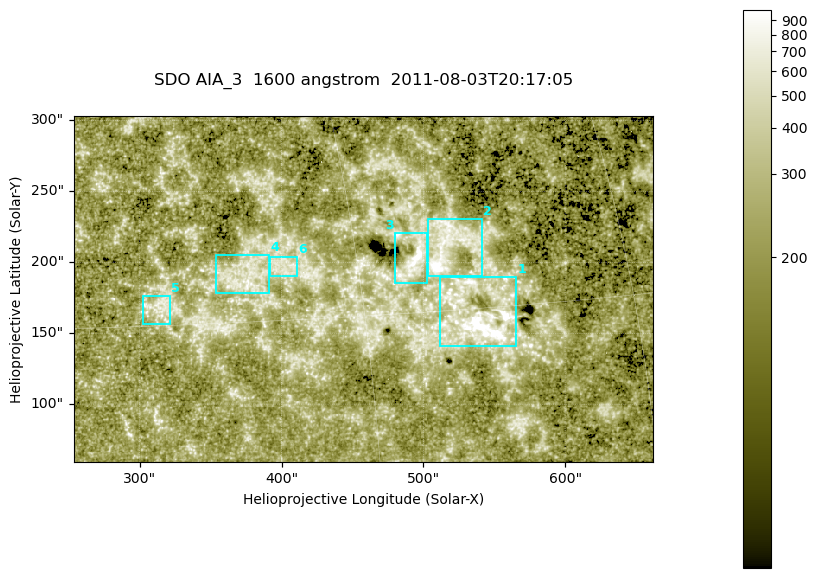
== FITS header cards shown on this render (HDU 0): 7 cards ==
TELESCOP= 'SDO     '           /
INSTRUME= 'AIA_3   '           /
WAVELNTH=                 1600 /
WAVEUNIT= 'angstrom'           /
DATE-OBS= '2011-08-03T20:17:05.124' /
CTYPE1  = 'HPLN-TAN'           /
CTYPE2  = 'HPLT-TAN'           /

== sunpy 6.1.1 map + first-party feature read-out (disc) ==
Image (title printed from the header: SDO AIA_3  1600 angstrom  2011-08-03T20:17:05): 670 x 401 px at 0.609 arcsec/px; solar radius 946 arcsec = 1552 px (partial field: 3.5% of the solar disc is inside the frame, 100% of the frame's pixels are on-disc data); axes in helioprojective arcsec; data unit not stated in the header (colour bar unlabelled)
Pointing: header CRPIX1/2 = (2047.81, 2050.03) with CRVAL1/2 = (0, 0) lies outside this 670 x 401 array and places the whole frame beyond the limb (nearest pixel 1.38 R_sun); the SolarSoft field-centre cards XCEN/YCEN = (457.6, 181.2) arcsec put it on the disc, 1991 arcsec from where CRPIX/CRVAL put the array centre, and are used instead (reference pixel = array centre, CRVAL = XCEN/YCEN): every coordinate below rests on XCEN/YCEN
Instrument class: DISC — disc imager (sunpy class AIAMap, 1600 A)
Bright regions (active regions / flare kernels): reference = the on-disc median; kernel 5 px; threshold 5 sigma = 333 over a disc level ~218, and >= 1.15x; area >= 268 px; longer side >= 5 px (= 3 arcsec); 6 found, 6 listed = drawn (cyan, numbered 1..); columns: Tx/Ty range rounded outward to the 2 arcsec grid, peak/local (2 s.f.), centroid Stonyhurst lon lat
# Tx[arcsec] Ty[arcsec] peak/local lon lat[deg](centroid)
1 512..566 140..190 13 +36 +15
2 502..542 190..230 7 +35 +18
3 480..504 184..222 12 +33 +17
4 354..392 178..206 3.6 +24 +17
5 302..322 156..176 3.3 +20 +16
6 392..412 190..204 3.2 +26 +17